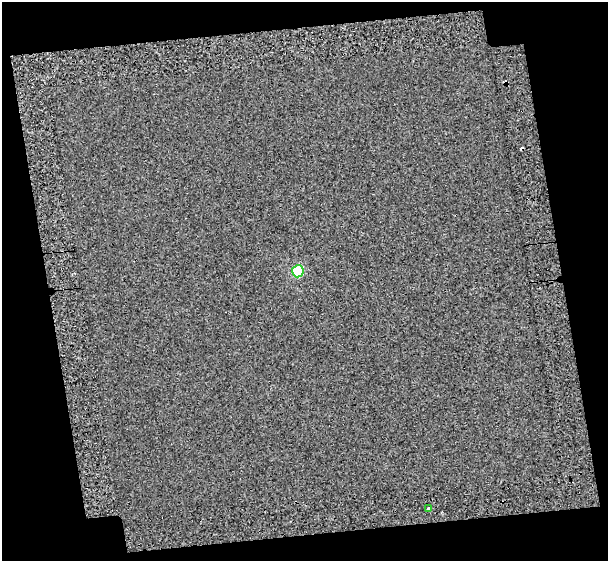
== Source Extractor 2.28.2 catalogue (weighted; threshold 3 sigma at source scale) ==
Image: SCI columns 37-642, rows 48-606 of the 678 x 655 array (HDU 1 of 3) = the unmasked area's bounding box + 8 px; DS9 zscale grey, full resolution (1 PNG px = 1 image px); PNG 610 x 563 px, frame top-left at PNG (2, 2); each listed source drawn as its Kron ellipse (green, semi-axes under 4 px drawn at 4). Shown black and unused: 25% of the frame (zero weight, under 3 of 5 exposures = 22% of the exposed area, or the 3 px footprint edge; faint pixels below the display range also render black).
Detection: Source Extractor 2.28.2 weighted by HDU 2 'WHT'. Background 0.00245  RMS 0.015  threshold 0.0666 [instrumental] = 3 sigma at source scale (4.5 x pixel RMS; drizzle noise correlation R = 1.50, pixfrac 1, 0.0396/0.0396 arcsec/px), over >= 5 px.
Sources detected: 3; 1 cosmic-ray / hot-pixel residue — neither listed nor drawn; the other 2 listed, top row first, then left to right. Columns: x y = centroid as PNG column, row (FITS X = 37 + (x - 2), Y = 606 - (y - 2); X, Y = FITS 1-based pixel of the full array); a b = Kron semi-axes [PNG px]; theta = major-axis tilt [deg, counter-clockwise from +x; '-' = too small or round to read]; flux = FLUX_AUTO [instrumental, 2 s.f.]
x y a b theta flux
298 271 6 5 - 83
429 509 4 3 - 2.9